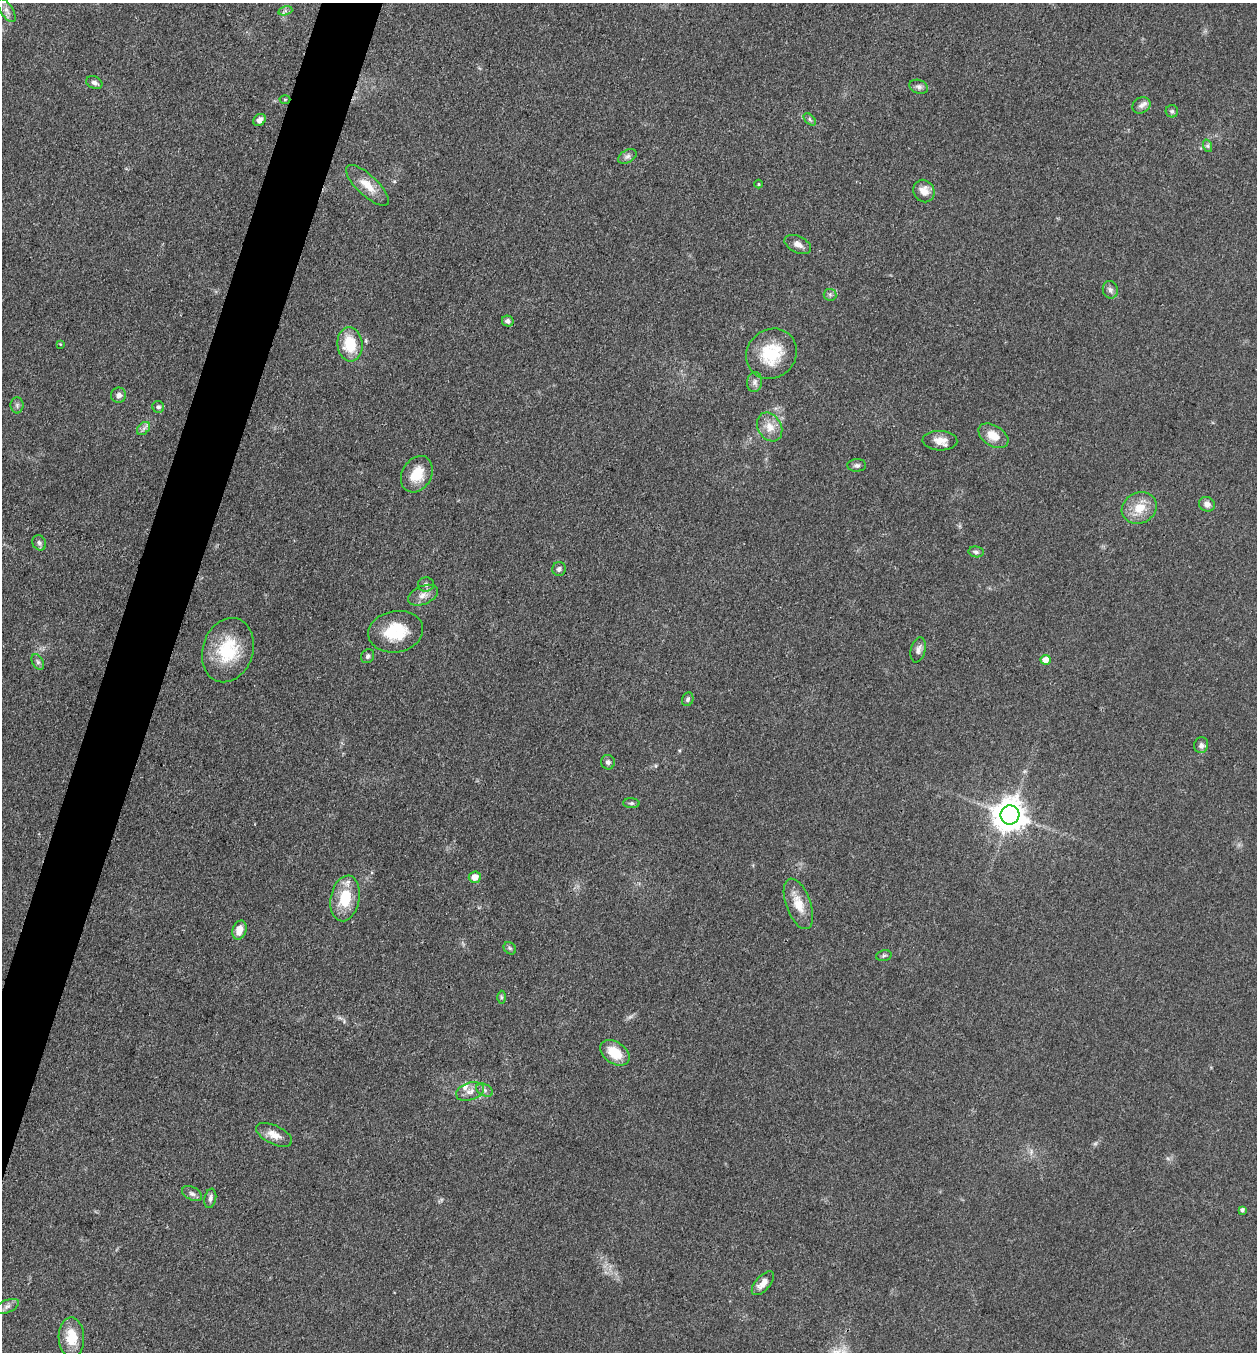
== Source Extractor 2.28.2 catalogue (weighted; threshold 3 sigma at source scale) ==
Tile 7 of 4 x 4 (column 3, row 2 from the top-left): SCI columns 2777-4031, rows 2705-4054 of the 5421 x 5407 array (HDU 1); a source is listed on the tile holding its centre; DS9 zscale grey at full resolution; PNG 1259 x 1354 px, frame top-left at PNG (2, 3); each listed source drawn as its Kron ellipse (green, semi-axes under 4 px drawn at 4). Shown black and unused: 4% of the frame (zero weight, under 3 of 4 exposures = <1% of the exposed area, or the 3 px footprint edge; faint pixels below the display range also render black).
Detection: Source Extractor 2.28.2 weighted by HDU 2 'WHT'; one run over the whole footprint, this tile lists its part. Background 0.0928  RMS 0.0064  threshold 0.0289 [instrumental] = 3 sigma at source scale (4.5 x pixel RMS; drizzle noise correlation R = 1.50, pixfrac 1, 0.05/0.05 arcsec/px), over >= 5 px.
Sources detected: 69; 3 inside a brighter listed object's ellipse — not listed separately; the other 66 listed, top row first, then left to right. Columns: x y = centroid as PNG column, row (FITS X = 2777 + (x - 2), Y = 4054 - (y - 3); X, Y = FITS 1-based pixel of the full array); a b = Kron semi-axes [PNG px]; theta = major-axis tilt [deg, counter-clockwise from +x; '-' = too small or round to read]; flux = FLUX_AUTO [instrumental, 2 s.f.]
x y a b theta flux
7 10 13 6 -56 3.6
285 11 7 4 17 1.5
94 83 8 6 -23 2.1
919 87 9 6 -19 2.2
285 99 5 3 - 0.65
1141 105 9 7 29 2.7
1172 111 6 6 - 1.4
810 119 7 4 -45 1.2
260 120 7 5 43 3.2
1208 146 6 4 -71 1.1
627 156 10 6 30 2.3
759 184 4 3 - 0.6
367 185 27 10 -43 11
924 191 11 10 - 6.4
798 244 14 8 -26 4.3
1110 290 9 7 -74 2.2
830 295 6 6 - 1.4
508 321 6 5 - 1.8
60 344 4 3 - 0.55
350 344 17 12 -84 21
771 354 26 24 43 28
755 382 10 7 81 2.7
119 395 7 7 - 3
17 405 8 6 -90 1.7
158 407 6 6 - 1.7
770 427 15 11 -59 8.4
144 428 8 5 45 1.9
993 436 16 10 -32 10
940 441 17 10 -3 7.1
857 465 9 6 1 1.9
417 474 19 14 60 15
1207 504 8 7 - 3.5
1139 508 18 15 27 13
39 543 8 6 -58 1.9
976 552 7 5 -10 1.7
559 569 7 6 - 2.1
426 584 8 7 - 1.9
423 595 16 9 22 5.2
396 632 28 20 10 25
228 650 33 25 72 35
918 650 13 7 76 3.2
368 656 7 6 - 1.8
1046 660 5 5 - 6.3
38 662 8 5 -60 1.7
688 699 7 5 68 1.5
1201 745 8 7 - 2.5
608 762 7 7 - 2
631 803 8 5 -2 1.2
1010 815 9 9 - 1200
475 877 6 5 - 7.2
345 898 23 14 79 22
798 904 26 12 -70 12
239 930 10 7 74 7.1
510 948 7 5 -45 1.3
884 956 8 5 15 1.2
501 997 6 4 -89 1.1
615 1053 16 11 -35 16
485 1090 9 6 -28 2.1
470 1091 14 8 18 5
274 1135 19 9 -25 7
192 1194 11 6 -26 2.2
210 1198 10 5 79 2.4
1242 1210 4 3 - 1.6
763 1283 15 7 48 5.7
7 1306 12 6 22 2.9
71 1338 20 13 -89 17